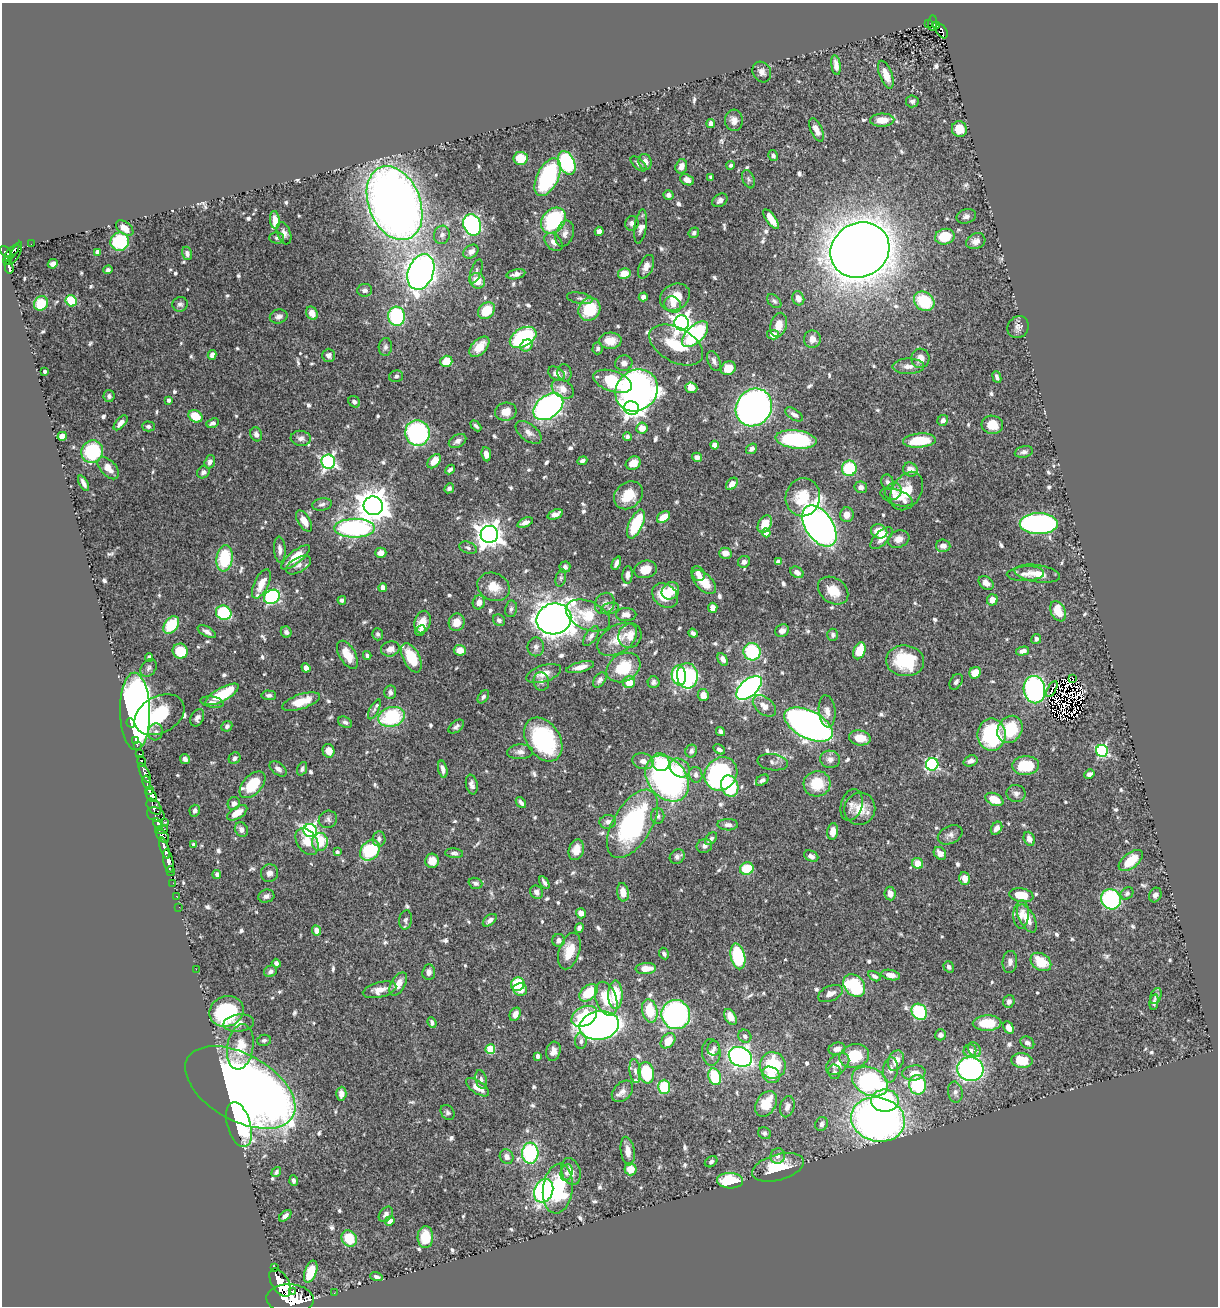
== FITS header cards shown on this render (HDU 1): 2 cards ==
NAXIS1  =                 1216
NAXIS2  =                 1304

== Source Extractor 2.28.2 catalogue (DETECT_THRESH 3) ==
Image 1216 x 1304 px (HDU 1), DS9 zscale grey, 1 PNG px = 1 image px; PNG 1220 x 1308 px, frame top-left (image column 1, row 1304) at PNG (2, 3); each listed source drawn as its Kron ellipse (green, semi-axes under 4 px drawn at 4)
Background 0.722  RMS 0.015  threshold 0.0459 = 3 sigma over >= 5 px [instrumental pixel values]
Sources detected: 761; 14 with non-positive FLUX_AUTO (blend fragments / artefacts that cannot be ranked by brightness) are neither listed nor drawn; of the other 747, the 500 brightest by FLUX_AUTO listed and drawn (247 fainter detections omitted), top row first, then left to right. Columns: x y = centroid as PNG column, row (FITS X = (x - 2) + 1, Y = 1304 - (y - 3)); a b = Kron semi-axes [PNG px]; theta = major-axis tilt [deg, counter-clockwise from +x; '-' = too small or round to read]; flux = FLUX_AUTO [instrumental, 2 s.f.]
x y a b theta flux
933 23 8 4 87 96
928 24 4 2 - 10
937 26 3 3 - 56
942 31 8 5 -57 76
836 65 10 4 -82 5.8
762 72 10 9 - 5.9
886 75 15 6 -70 13
912 101 6 6 - 2.8
734 120 11 9 -87 6.8
882 120 12 6 1 15
711 124 4 4 - 8.6
959 129 8 7 - 17
816 130 12 5 -65 8.9
773 156 6 5 - 3.5
521 158 7 6 - 20
645 162 8 6 -71 7.6
567 163 12 8 -66 120
638 164 10 5 -43 3.5
731 165 4 4 - 2.8
681 166 7 5 73 7.2
548 177 20 10 64 120
711 177 4 4 - 2.7
748 179 9 6 -68 2.7
687 180 7 5 -23 5.7
668 195 5 4 - 3.7
720 200 8 6 37 4.1
394 203 38 25 -68 1100
966 216 10 7 15 3.9
771 219 11 5 -55 15
275 220 9 5 -84 9.4
553 221 14 11 51 89
632 223 7 6 - 4.6
472 225 11 8 -69 200
640 226 17 6 82 6.1
125 228 10 6 -38 11
599 231 4 4 - 5.1
284 233 11 6 -71 4.9
694 233 5 5 - 2.8
565 234 13 8 72 6.5
442 235 9 8 - 4.8
945 237 10 8 13 30
276 238 7 5 -1 2.7
976 241 10 7 25 5.9
120 242 9 9 - 69
554 242 10 7 -46 6.3
31 244 2 2 - 3.8
860 250 30 27 29 2900
6 252 7 4 -41 220
12 252 10 4 48 170
97 252 4 4 - 9.1
471 252 8 6 37 5.5
15 253 12 4 64 150
187 253 7 5 -74 4.4
8 260 4 3 - 150
53 264 5 4 - 4.1
9 267 7 4 -76 180
646 267 12 7 65 7
108 270 4 4 - 2.8
476 271 12 5 70 3.3
421 272 18 12 68 720
516 274 9 5 12 6.1
624 274 6 5 - 16
477 281 8 7 - 14
365 290 7 6 - 3.8
643 297 4 4 - 4.2
675 297 16 13 32 21
580 298 13 5 -10 3.7
798 298 7 6 - 8
71 301 6 5 - 46
774 301 8 5 -43 2.7
924 301 11 9 -38 44
41 303 7 6 - 26
180 304 8 7 - 3.2
673 305 9 7 -44 7.7
589 309 12 10 53 43
486 310 9 7 46 27
312 313 7 5 -61 9.1
279 316 9 7 13 4.8
397 316 9 8 - 110
682 323 7 7 - 510
779 325 12 8 75 12
1018 327 11 10 - 5.2
695 334 16 8 45 110
773 335 6 4 -14 10
523 337 14 9 30 110
812 339 9 8 - 7.8
610 341 11 8 2 12
526 345 6 5 - 6.1
676 345 29 17 -29 37
385 347 9 6 84 3.6
479 347 12 7 46 15
598 348 6 5 - 2.6
212 355 5 4 - 4.3
329 355 6 6 - 4
920 358 10 9 - 8.6
446 361 6 5 - 21
714 361 10 6 -67 3.7
624 363 8 7 - 5.3
908 366 16 8 1 7.3
728 368 8 6 32 14
45 371 3 3 - 2.8
564 373 8 7 - 3
556 374 9 6 -36 7.2
396 376 7 5 16 2.7
997 377 6 3 -67 2.7
613 381 20 10 -18 94
691 388 6 5 - 6.5
563 389 12 8 -31 11
637 390 22 20 42 440
109 396 6 5 - 3
169 400 4 3 - 3.4
354 402 6 5 - 2.8
548 407 17 11 37 310
754 407 20 17 52 700
631 408 7 6 - 460
506 412 10 9 - 11
794 414 10 5 -32 4.3
195 416 7 5 -30 23
943 420 6 5 - 4.6
121 423 9 4 49 6.3
213 423 6 4 21 4
992 425 11 9 -9 19
149 426 6 5 - 2.8
476 426 6 3 -44 2.6
642 428 5 5 - 12
528 432 15 8 -38 6.6
417 433 12 12 - 160
256 434 7 5 -69 3.9
62 436 4 4 - 15
627 437 4 4 - 2.9
301 438 10 7 -6 5.1
796 439 20 9 -7 98
457 441 9 6 29 5.1
919 441 16 7 5 38
715 445 4 4 - 12
752 449 6 4 37 3.5
92 452 11 10 - 74
1024 452 9 5 12 3.6
486 454 7 4 -83 5.7
697 457 5 4 - 5.4
434 461 8 5 50 15
582 461 5 3 - 3
210 462 7 5 72 4.1
328 462 7 7 - 270
633 463 8 6 31 13
108 468 13 7 -48 11
849 468 8 7 - 52
910 469 7 6 - 11
450 470 5 3 - 3.2
203 472 7 5 39 3.8
887 482 7 6 - 3
83 483 8 3 -63 4.3
732 484 7 5 50 7.7
861 487 6 5 - 4.3
449 488 5 4 - 2.7
907 491 21 14 58 23
893 492 9 8 - 5
628 495 16 12 40 25
803 497 19 17 79 33
897 497 17 7 -20 7.8
322 504 10 6 10 3.7
373 506 9 9 - 1900
555 514 8 4 21 5.4
847 515 7 7 - 7.8
663 517 7 5 36 15
304 521 12 6 -58 11
525 522 8 4 22 5
636 524 15 7 66 61
765 524 9 6 59 19
1039 524 19 10 -1 260
819 526 23 13 -56 870
355 528 20 9 0 210
879 531 8 7 - 20
766 533 4 4 - 14
489 534 8 8 - 1100
881 538 14 6 44 10
899 539 11 8 20 7.9
943 546 7 6 - 5.8
468 548 9 5 -19 3.1
280 550 13 6 -87 5.2
381 553 6 5 - 8.3
725 553 6 5 - 8.3
295 557 18 6 39 20
224 558 13 8 82 59
744 562 6 5 - 5.9
778 562 4 4 - 10
616 563 7 4 66 4.4
298 565 14 7 30 5.9
565 567 5 5 - 3.8
645 569 11 8 14 17
797 572 7 5 -31 5.7
698 574 8 6 -55 5.7
1025 574 18 7 3 7.8
1037 574 23 8 -8 14
628 575 9 5 86 4.7
561 578 9 5 77 2.6
704 582 15 8 -45 22
986 583 8 6 -39 7
261 584 16 7 64 16
383 587 4 4 - 5.5
494 587 17 13 -25 18
670 591 9 8 - 17
833 591 16 12 -36 21
665 596 14 11 -41 29
272 597 8 6 31 150
342 600 4 4 - 2.8
992 600 6 5 - 9.6
479 602 7 6 - 8.5
605 603 11 9 58 5.6
610 608 9 5 13 2.6
713 608 5 4 - 10
511 609 8 6 80 3.1
1058 611 11 7 -65 20
224 613 8 7 - 72
588 615 23 14 -24 31
626 615 10 6 -2 8.4
554 619 17 15 13 1200
499 620 6 5 - 3.1
423 622 11 8 74 14
457 622 9 8 - 13
171 625 10 6 54 37
420 631 6 4 48 2.8
782 631 7 6 - 5.4
207 632 10 5 -29 4.2
286 632 6 5 - 2.9
693 633 5 4 - 2.9
378 634 6 5 - 2.6
833 635 6 5 - 2.7
591 636 11 5 55 4.7
630 636 12 11 - 15
617 639 22 13 33 23
1036 639 5 4 - 3.4
536 647 9 8 - 4.3
390 649 9 7 16 8.1
460 650 6 5 - 12
180 651 8 7 - 33
859 651 9 5 69 24
1023 651 7 4 14 4.9
752 652 8 8 - 65
347 655 15 8 -60 19
367 655 4 4 - 2.6
149 658 4 4 - 3.5
411 658 16 8 -63 28
723 659 7 4 -60 4.6
905 661 19 15 -6 52
580 667 14 5 14 8.1
149 668 9 7 52 3.4
306 668 5 4 - 5.5
623 668 18 13 29 39
975 673 6 5 - 16
544 674 18 8 18 11
679 676 10 7 -81 77
687 676 13 10 -85 100
1073 678 3 2 - 3.9
600 680 8 5 54 4.4
541 681 9 7 -82 3.8
629 682 6 6 - 20
654 682 6 6 - 3
956 682 8 5 58 3.4
749 688 15 8 41 410
1052 689 9 2 61 2.8
1034 690 14 10 -80 220
390 692 7 6 - 3.8
222 694 19 6 29 56
269 695 7 4 -3 2.7
703 695 6 5 - 8
483 697 7 5 54 2.6
212 702 12 5 -9 4.4
301 702 20 7 17 21
764 706 13 8 -40 9.5
374 709 11 4 62 2.6
135 711 38 15 -89 790
827 711 16 8 -83 8.4
159 715 26 18 28 64
392 717 13 9 17 85
197 718 9 6 64 4.5
345 722 7 5 -30 3
131 723 5 2 - 33
808 724 26 13 -27 770
227 726 6 5 - 2.8
456 727 9 5 37 3.5
1010 729 14 12 57 39
720 731 5 4 - 3.2
156 732 8 7 - 3.8
992 735 16 14 -89 96
860 738 11 7 -8 16
543 740 24 16 -57 130
135 741 3 2 - 8.7
137 745 3 2 - 19
719 749 6 4 -31 3.2
328 751 7 6 - 9.1
691 751 6 5 - 3
1102 751 6 6 - 130
520 752 13 7 3 5.3
140 754 3 3 - 67
234 758 6 5 - 2.9
185 759 5 4 - 3.1
830 759 10 8 -9 6.1
643 761 10 8 -12 6.6
971 761 7 5 20 5.2
141 762 6 3 -77 180
661 762 9 8 - 24
773 762 15 8 -8 4.8
932 764 6 6 - 150
1026 766 13 9 4 40
680 768 11 9 -37 14
278 769 10 6 -39 4.2
302 769 7 4 70 2.6
443 769 9 4 -77 4.9
145 773 11 4 -65 580
721 774 17 15 48 170
1089 774 5 4 - 4
696 775 8 6 -74 4.3
667 778 25 19 -51 300
762 780 7 5 35 3.5
147 782 6 3 -80 160
472 784 10 5 -79 4.1
817 784 13 13 - 32
252 785 16 9 47 35
730 786 11 8 -70 71
149 790 4 4 - 310
1016 793 9 8 - 4.8
151 796 7 5 -59 920
994 799 9 6 -25 20
521 802 6 4 -50 3.8
234 803 6 6 - 4.4
852 805 16 10 73 7.6
154 807 9 6 -49 260
860 809 16 15 - 19
195 811 6 5 - 3.9
237 813 11 5 33 14
156 814 9 7 -21 280
658 816 8 6 -90 3.4
328 819 9 8 - 4
164 822 2 2 - 7.4
608 822 8 7 - 5.4
158 824 6 4 -56 510
632 824 38 19 59 170
728 825 10 5 -1 4.5
997 828 7 5 57 5.7
162 830 7 3 16 110
241 830 7 6 - 4.9
310 831 7 6 - 270
833 831 8 5 82 8.2
950 835 13 9 25 5.2
163 836 7 5 -46 230
379 839 7 6 - 3.6
711 839 7 5 50 3.6
1029 839 7 5 -68 5.9
307 842 15 10 -58 16
320 842 9 8 - 30
194 845 4 4 - 3.8
704 846 8 7 - 4.6
164 848 11 3 -70 710
370 850 11 9 47 66
576 850 11 7 72 12
337 852 4 4 - 3
454 853 9 5 -5 2.9
940 853 7 5 -46 8.5
677 856 8 6 39 3.7
811 856 7 5 -26 4.8
168 861 12 5 -78 700
432 861 7 7 - 14
1131 861 14 7 38 25
918 863 5 5 - 16
747 869 7 6 - 30
170 871 5 3 - 43
269 873 9 8 - 5.4
217 875 4 4 - 3.3
964 879 6 5 - 8.2
544 882 7 3 -57 3
173 883 2 2 - 13
475 883 7 5 -19 3
536 892 7 6 - 4.4
623 892 9 6 -82 10
1127 893 7 5 43 3.1
890 894 7 5 -82 7
1021 895 12 7 -10 24
1155 895 7 6 - 4.6
176 896 2 2 - 7.5
266 896 8 6 15 4
1111 899 10 9 - 120
179 907 2 2 - 9
581 913 5 5 - 6.9
1021 915 14 8 87 7.7
1027 918 15 7 -61 16
406 920 9 6 80 2.9
490 920 8 5 39 3.7
579 928 5 4 - 3.3
317 930 5 4 - 6.8
558 940 6 6 - 4.7
569 951 19 10 73 22
664 953 6 4 -64 2.6
738 956 13 7 -77 69
1010 962 11 7 83 4.8
1041 962 11 8 -34 26
276 963 4 4 - 2.8
949 967 6 5 - 2.9
196 969 2 2 - 130
646 969 10 5 3 16
270 971 6 5 - 3.6
429 972 8 6 85 5.2
891 975 9 5 -12 7.5
874 976 7 4 -32 3.4
398 984 13 7 58 11
518 984 7 6 - 45
854 985 12 9 -48 76
520 989 7 6 - 12
380 990 17 7 14 11
589 993 10 7 41 37
830 994 13 7 24 5.9
615 995 14 7 90 42
1156 996 8 5 67 2.9
606 999 17 10 -71 32
1009 1001 6 5 - 3.5
1154 1002 8 4 78 2.7
227 1011 17 15 21 89
650 1011 12 7 -78 35
919 1012 9 7 -46 65
515 1014 7 5 60 6.7
676 1015 15 14 - 220
584 1016 13 9 29 48
730 1017 8 5 -62 9
239 1023 15 8 6 7.6
432 1023 6 4 -68 2.9
987 1023 14 7 2 26
599 1025 20 14 10 700
1009 1028 7 4 -62 7.8
940 1035 5 5 - 4.1
745 1036 7 6 - 3.5
264 1040 7 5 13 2.8
581 1041 8 6 90 4.3
668 1041 9 6 47 16
1027 1043 7 5 -33 4.3
240 1047 23 13 80 26
714 1048 7 6 - 3
490 1049 5 5 - 43
837 1049 8 6 13 6.4
974 1049 8 6 -59 2.9
553 1051 10 7 76 7.1
970 1051 6 6 - 7.5
711 1052 13 9 -87 6.5
538 1056 4 4 - 4.3
854 1056 15 11 14 43
740 1057 12 9 -24 330
1022 1060 11 7 -7 25
896 1061 10 7 67 12
838 1064 13 9 39 12
773 1065 13 13 - 60
970 1069 13 12 - 280
890 1070 13 7 83 7.1
635 1071 12 5 -83 4.4
834 1072 7 6 - 3.1
646 1073 11 8 -80 53
914 1073 11 7 7 14
771 1075 9 7 -36 14
715 1077 8 6 -71 43
481 1080 9 5 -74 3.3
870 1082 19 13 -27 170
918 1085 9 8 - 72
240 1087 60 33 -29 1300
478 1087 13 6 -35 13
664 1087 7 6 - 41
622 1091 12 8 45 6
955 1092 11 7 -81 4.7
341 1094 7 5 87 7.5
885 1101 14 11 0 65
766 1104 14 9 57 28
787 1107 11 7 75 6.5
448 1112 8 6 -52 2.6
878 1119 27 22 -13 630
822 1124 7 6 - 4.8
239 1125 23 11 -74 88
764 1133 7 5 -35 2.9
628 1151 14 7 -83 9.5
530 1153 10 8 87 110
778 1156 7 7 - 4.7
507 1157 7 6 - 5.6
711 1162 7 5 34 2.6
778 1167 27 13 16 42
630 1169 6 6 - 15
571 1171 14 9 -73 10
276 1172 5 4 - 2.7
567 1173 8 6 74 4.1
294 1180 5 4 - 2.6
730 1181 13 7 -2 48
558 1189 25 15 83 82
544 1191 12 9 68 190
386 1214 8 6 51 5
285 1216 7 4 40 3.7
390 1221 5 4 - 11
425 1237 11 7 87 27
349 1238 9 7 -55 30
274 1268 4 3 - 50
311 1272 11 6 69 28
376 1277 6 4 -18 3
280 1283 16 8 -59 2900
293 1292 4 2 - 240
334 1293 2 2 - 2.8
290 1299 23 14 -3 5500
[247 fainter detections neither listed nor drawn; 14 non-positive-flux detections neither listed nor drawn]